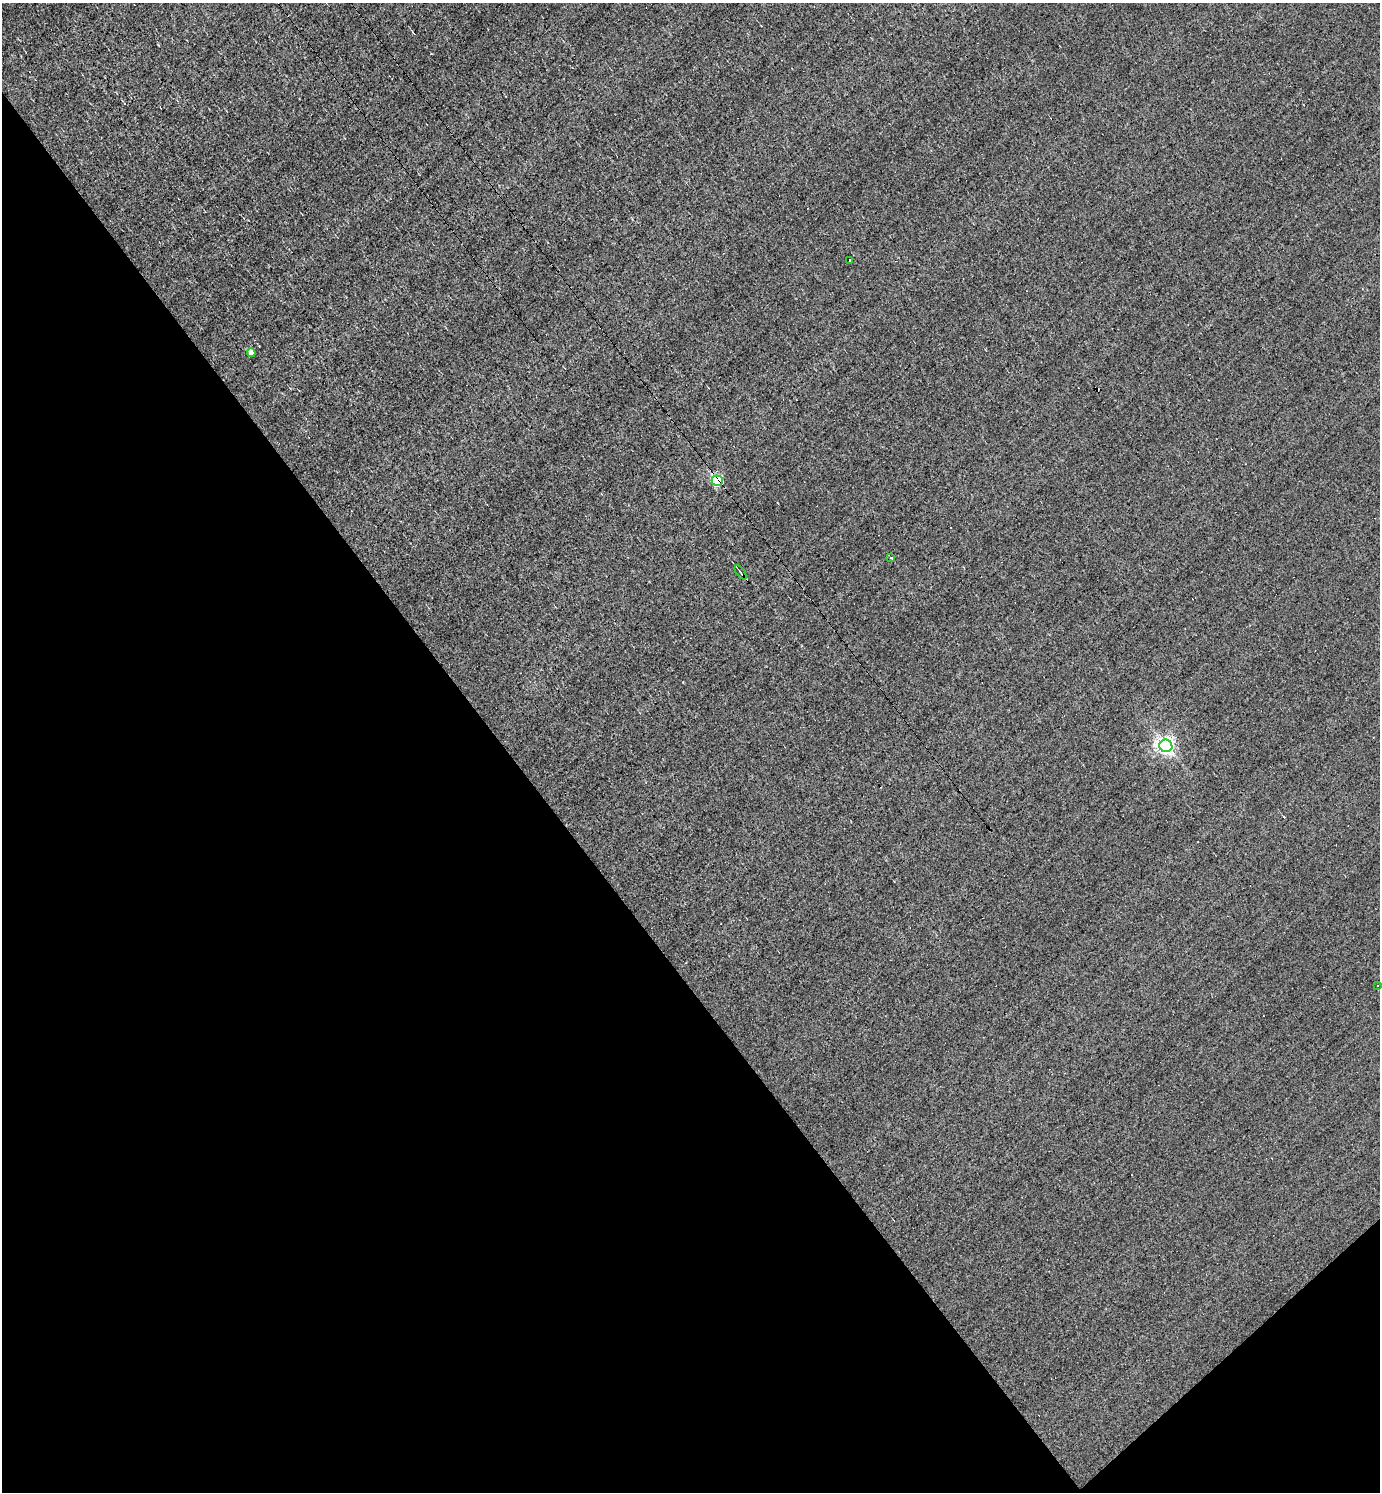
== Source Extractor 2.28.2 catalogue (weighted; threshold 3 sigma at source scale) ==
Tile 14 of 4 x 4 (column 2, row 4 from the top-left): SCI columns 1671-3048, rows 1-1490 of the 5954 x 5959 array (HDU 1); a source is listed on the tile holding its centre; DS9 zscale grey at full resolution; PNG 1382 x 1494 px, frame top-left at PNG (2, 3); each listed source drawn as its Kron ellipse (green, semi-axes under 4 px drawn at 4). Shown black and unused: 39% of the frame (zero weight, under 3 of 4 exposures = <1% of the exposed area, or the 3 px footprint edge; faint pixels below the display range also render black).
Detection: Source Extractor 2.28.2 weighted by HDU 2 'WHT'; one run over the whole footprint, this tile lists its part. Background -0.00765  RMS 0.049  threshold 0.22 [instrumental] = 3 sigma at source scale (4.5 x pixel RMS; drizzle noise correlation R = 1.50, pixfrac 1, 0.05/0.05 arcsec/px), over >= 5 px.
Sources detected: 10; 3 cosmic-ray / hot-pixel residue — neither listed nor drawn; the other 7 listed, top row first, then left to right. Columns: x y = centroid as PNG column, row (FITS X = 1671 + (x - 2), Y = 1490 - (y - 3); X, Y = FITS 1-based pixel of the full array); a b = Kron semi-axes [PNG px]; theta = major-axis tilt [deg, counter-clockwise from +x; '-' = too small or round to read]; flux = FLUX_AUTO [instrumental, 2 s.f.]
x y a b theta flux
849 260 3 2 - 13
251 353 4 4 - 34
717 481 5 5 - 590
891 558 3 3 - 11
741 572 8 2 -53 4.7
1166 746 6 6 - 2000
1378 986 3 3 - 11
Overlapping masked pixels (flux is a lower limit): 1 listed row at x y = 717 481